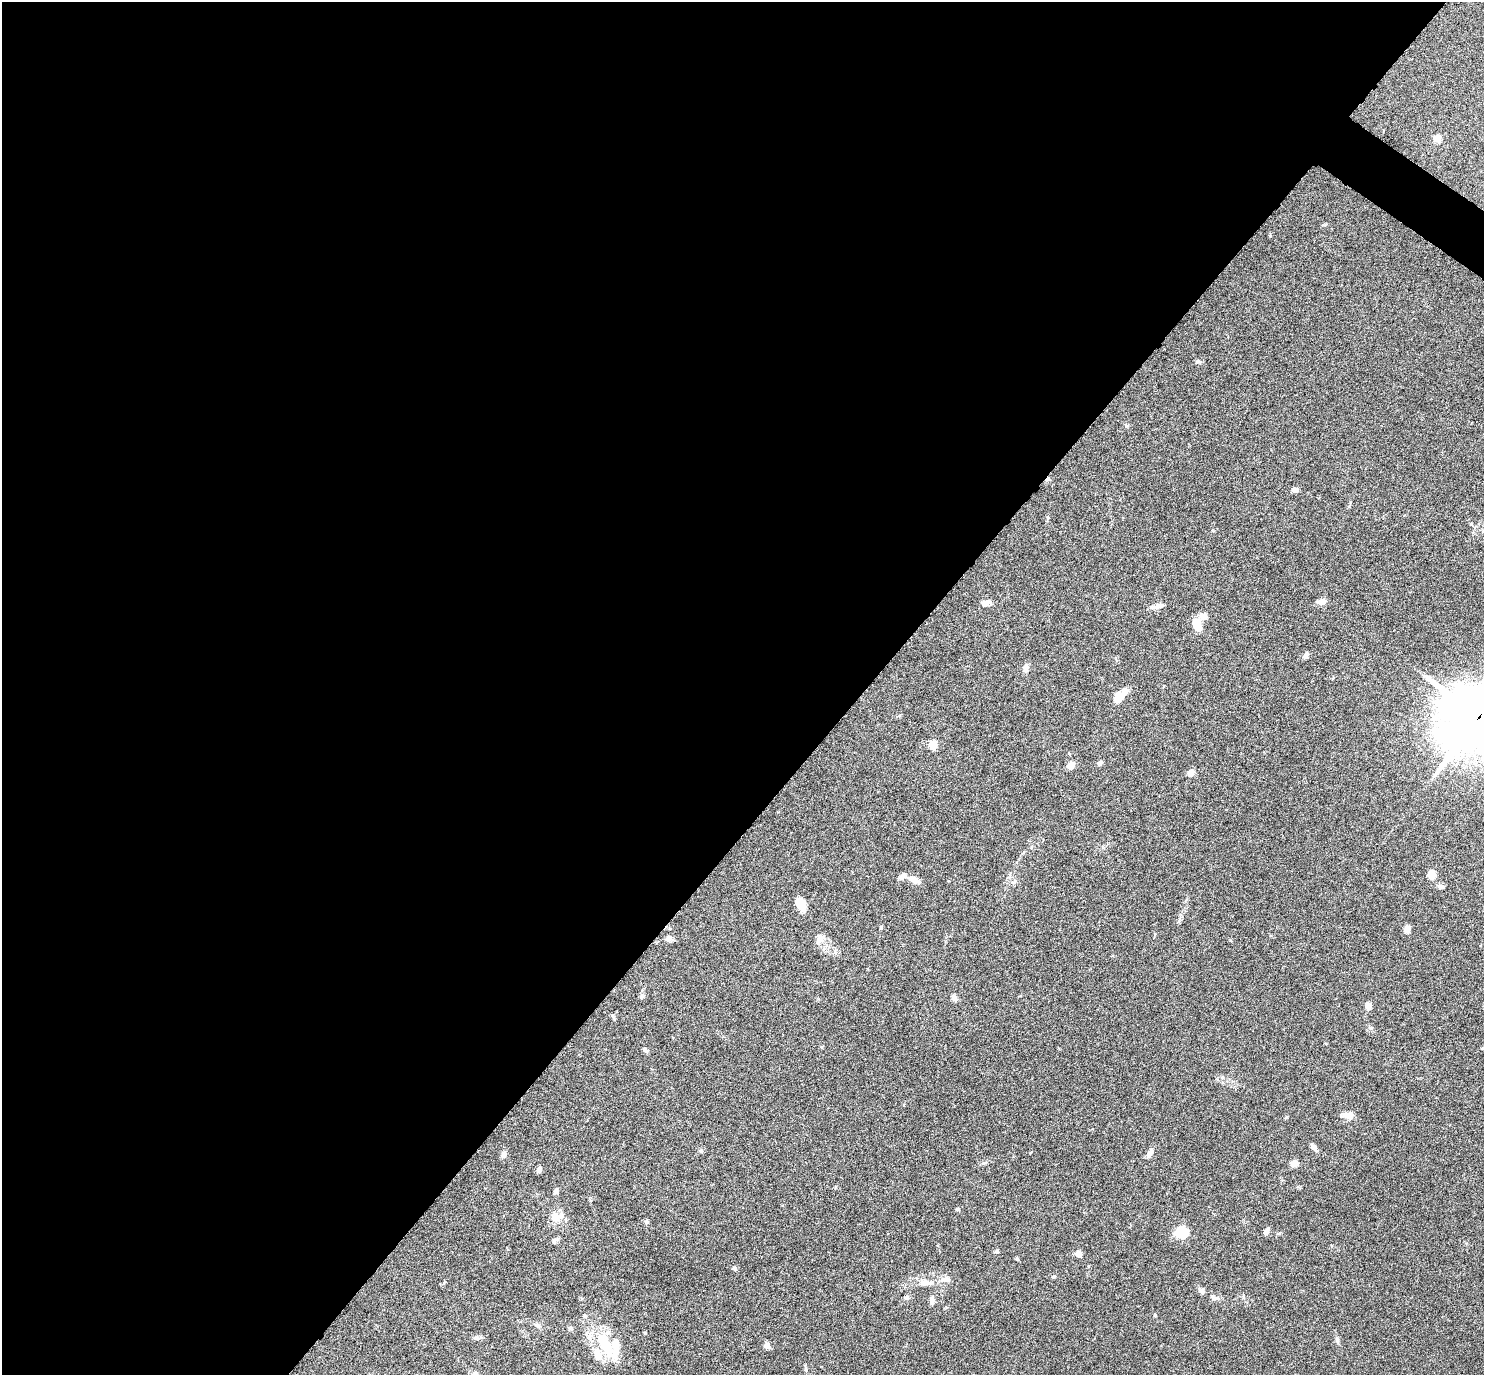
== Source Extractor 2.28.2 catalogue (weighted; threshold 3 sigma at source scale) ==
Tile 5 of 4 x 4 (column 1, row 2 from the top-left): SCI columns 2-1483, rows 2897-4269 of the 5931 x 5935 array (HDU 1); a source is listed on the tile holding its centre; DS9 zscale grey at full resolution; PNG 1486 x 1377 px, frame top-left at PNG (2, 2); no overlay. Shown black and unused: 59% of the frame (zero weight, under 4 of 8 exposures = <1% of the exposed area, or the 3 px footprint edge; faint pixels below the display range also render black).
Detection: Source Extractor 2.28.2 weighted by HDU 2 'WHT'; one run over the whole footprint, this tile lists its part. Background 0.0857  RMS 0.004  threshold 0.0165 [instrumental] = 3 sigma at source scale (4.09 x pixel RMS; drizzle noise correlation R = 1.36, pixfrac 0.8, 0.05/0.05 arcsec/px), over >= 5 px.
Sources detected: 69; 1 inside a brighter object's white glare — not listed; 6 inside a brighter listed object's ellipse — not listed separately; the other 62 listed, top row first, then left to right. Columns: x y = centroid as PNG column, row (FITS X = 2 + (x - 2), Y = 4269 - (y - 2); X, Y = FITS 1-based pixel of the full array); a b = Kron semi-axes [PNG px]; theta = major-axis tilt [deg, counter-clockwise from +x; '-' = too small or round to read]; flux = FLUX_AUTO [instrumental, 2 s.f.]
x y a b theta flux
1437 138 5 4 - 8.1
1126 425 6 4 -1 0.48
1295 490 7 5 -3 1.4
1321 602 11 7 0 1.7
986 603 11 7 10 1.8
1159 606 17 6 15 1.8
1203 616 9 7 -24 2.4
1197 625 12 7 -72 7.2
1306 656 7 5 67 1.3
1026 668 10 7 75 1.6
1120 696 19 8 49 5.6
1478 717 24 21 28 2300
933 745 9 7 88 4
1099 763 6 5 - 0.95
1071 766 8 6 39 2.7
1191 773 7 6 - 2.4
1431 874 7 6 - 4.3
914 880 14 7 -23 2.8
1441 887 8 6 -32 0.98
800 904 15 9 -59 4.7
881 927 4 4 - 0.46
1407 929 7 6 - 2.1
668 938 8 8 - 1.2
819 939 13 9 56 2.4
642 997 6 4 29 0.62
954 998 9 6 -68 1.2
1368 1006 6 5 - 2.5
613 1016 8 4 -52 0.58
1483 1048 5 3 - 0.38
645 1050 9 4 -46 0.78
1348 1115 12 7 -2 3
1313 1147 10 5 -56 1.4
701 1151 5 5 - 0.61
1150 1153 11 6 62 1.8
503 1154 9 6 81 1.4
984 1163 6 4 18 0.59
1294 1164 6 5 - 3.9
539 1169 5 4 - 2
556 1191 7 5 72 1.1
957 1209 5 4 - 0.55
555 1217 12 11 - 3.7
647 1222 6 5 - 0.58
1266 1232 8 5 61 1.3
1183 1233 11 9 -12 11
997 1251 5 5 - 0.53
1078 1254 8 7 - 1.6
1017 1258 5 4 - 0.42
734 1268 6 5 - 0.75
1053 1277 6 4 7 0.49
946 1279 12 7 3 2
925 1283 12 7 -7 2.1
1202 1291 7 6 - 1.2
906 1297 7 5 22 0.85
1213 1298 13 6 -23 1.4
932 1299 9 7 -88 1.3
1155 1315 5 3 - 0.38
537 1325 9 6 -23 1.1
570 1328 6 5 - 0.65
645 1333 5 3 - 0.32
1337 1340 7 5 -89 0.79
605 1346 41 14 -58 16
767 1346 7 6 - 1.5
Overlapping masked pixels (flux is a lower limit): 1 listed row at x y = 1478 717
Isophote crosses this tile's border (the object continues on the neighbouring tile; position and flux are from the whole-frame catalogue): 2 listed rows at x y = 1478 717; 1483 1048
Unlisted compact peaks at least as high as the median listed source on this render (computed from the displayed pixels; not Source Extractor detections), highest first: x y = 1198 361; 1270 236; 1371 1028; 1230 940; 1471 524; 1287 1117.